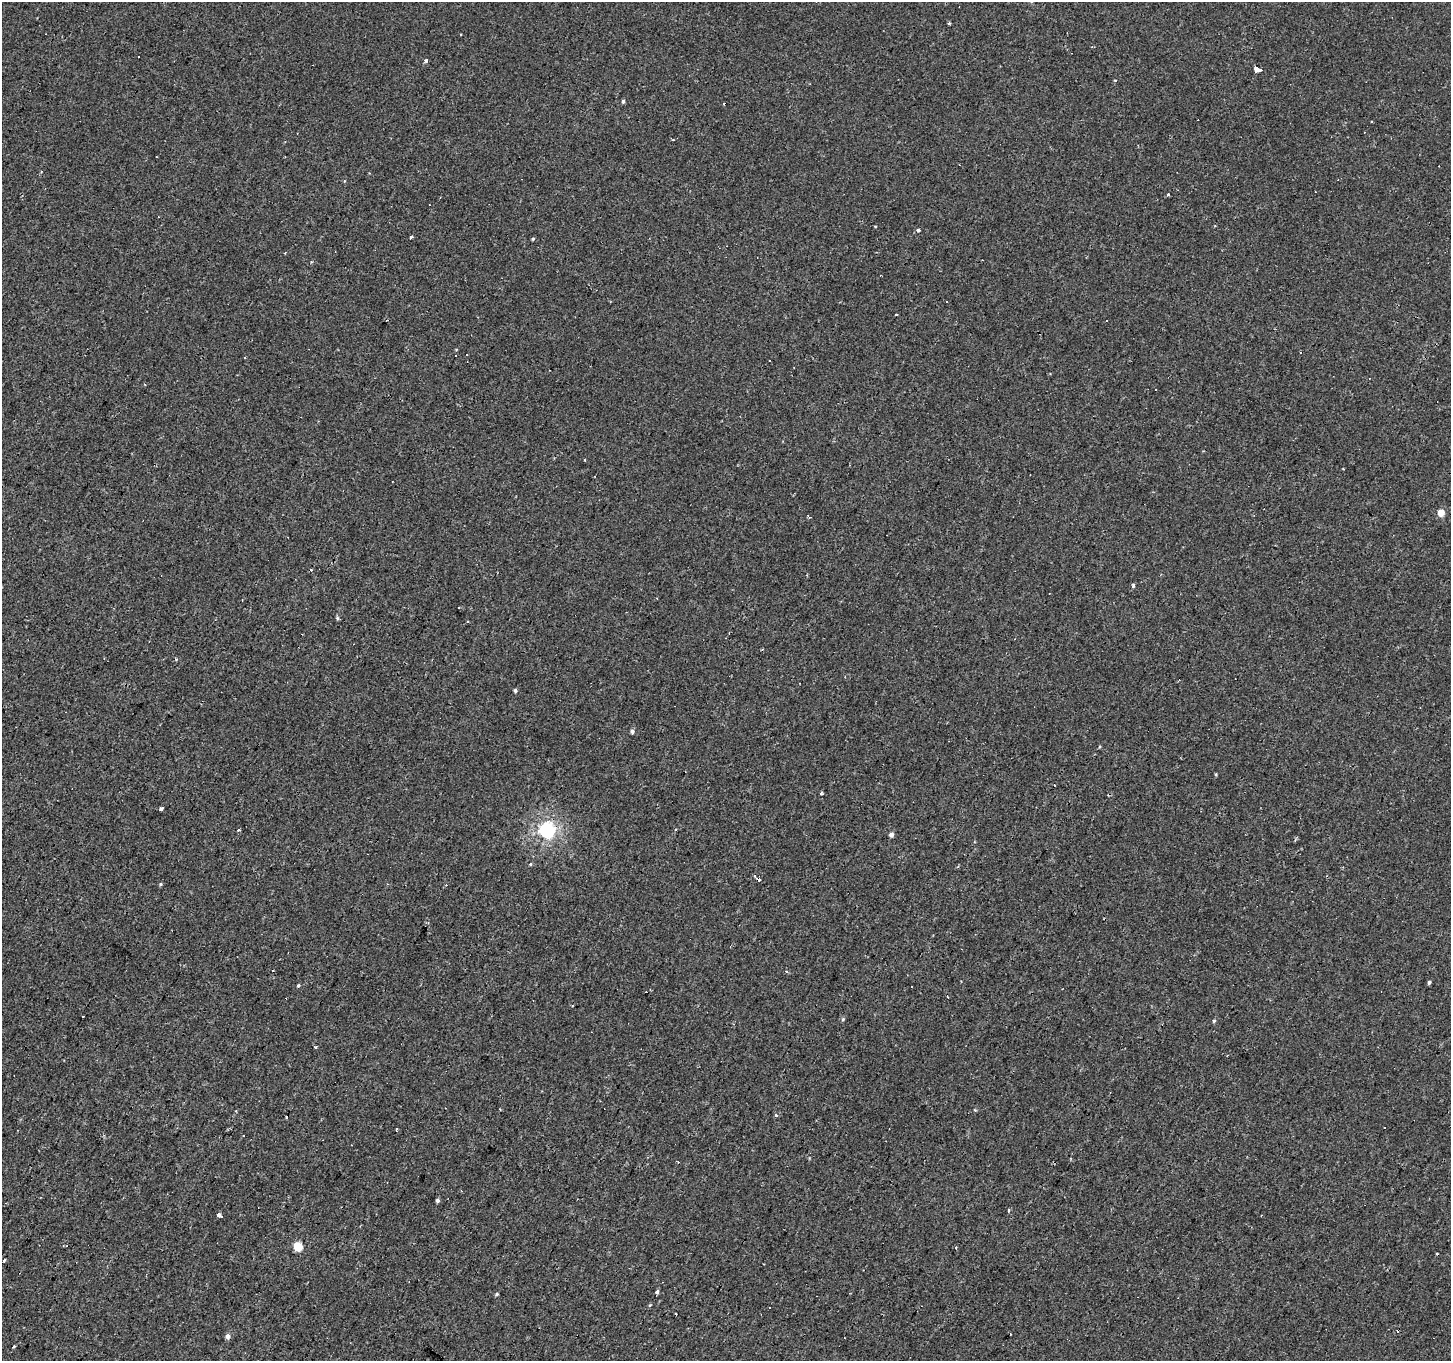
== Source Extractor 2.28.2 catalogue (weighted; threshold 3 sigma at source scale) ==
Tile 7 of 4 x 4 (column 3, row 2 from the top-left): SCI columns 2898-4346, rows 2976-4334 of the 5794 x 5883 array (HDU 1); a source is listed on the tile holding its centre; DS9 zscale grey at full resolution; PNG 1453 x 1363 px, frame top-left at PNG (2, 2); no overlay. Shown black and unused: <1% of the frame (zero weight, under 2 of 3 exposures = <1% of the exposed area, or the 3 px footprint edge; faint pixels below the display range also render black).
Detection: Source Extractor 2.28.2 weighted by HDU 2 'WHT'; one run over the whole footprint, this tile lists its part. Background -8.71e-05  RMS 0.0051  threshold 0.023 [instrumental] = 3 sigma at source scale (4.5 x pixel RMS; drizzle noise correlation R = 1.50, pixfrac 1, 0.0396/0.0396 arcsec/px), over >= 5 px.
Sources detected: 82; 29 cosmic-ray / hot-pixel residue — not listed; the other 53 listed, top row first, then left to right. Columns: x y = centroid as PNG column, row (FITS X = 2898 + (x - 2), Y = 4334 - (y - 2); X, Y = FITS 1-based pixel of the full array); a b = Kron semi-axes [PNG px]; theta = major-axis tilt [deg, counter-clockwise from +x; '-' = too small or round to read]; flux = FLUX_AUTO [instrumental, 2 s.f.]
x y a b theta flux
426 60 4 3 - 1.5
1257 69 4 3 - 360
1115 80 5 3 - 0.38
623 101 4 3 - 0.97
1372 122 3 2 - 0.61
41 171 3 3 - 0.65
1167 194 4 4 - 0.79
918 230 4 3 - 1.6
411 238 3 3 - 2.3
533 239 4 3 - 0.57
285 253 3 2 - 0.89
947 301 3 3 - 1.1
1106 321 3 3 - 2.6
1301 352 3 3 - 3.6
467 355 3 3 - 1.2
770 361 2 2 - 0.45
144 384 3 2 - 0.47
585 460 3 2 - 0.61
1441 513 5 4 - 8.4
809 517 5 3 - 0.58
311 570 3 3 - 3.1
1133 585 4 3 - 2.7
337 618 5 5 - 0.71
468 621 3 3 - 1
515 690 4 3 - 0.99
632 731 5 4 - 1.4
1216 774 5 3 - 0.47
821 792 4 3 - 1.4
162 808 4 3 - 5.3
238 829 3 3 - 2.6
547 830 6 6 - 130
891 835 4 4 - 2.3
530 864 4 4 - 0.64
160 884 5 4 - 0.6
273 970 3 2 - 0.92
1429 982 4 4 - 0.94
298 985 4 3 - 0.58
82 1017 3 2 - 0.71
843 1019 5 4 - 0.7
1214 1021 5 4 - 0.61
315 1047 4 3 - 1.3
776 1115 3 3 - 1.2
1384 1128 3 3 - 6.4
396 1130 4 2 - 1.1
437 1200 4 4 - 1.3
1009 1211 3 3 - 3
220 1215 6 4 -32 4.6
298 1246 5 5 - 16
4 1260 3 3 - 2
657 1292 4 3 - 3.1
497 1294 5 4 - 0.59
228 1336 5 5 - 2.3
13 1346 3 3 - 2